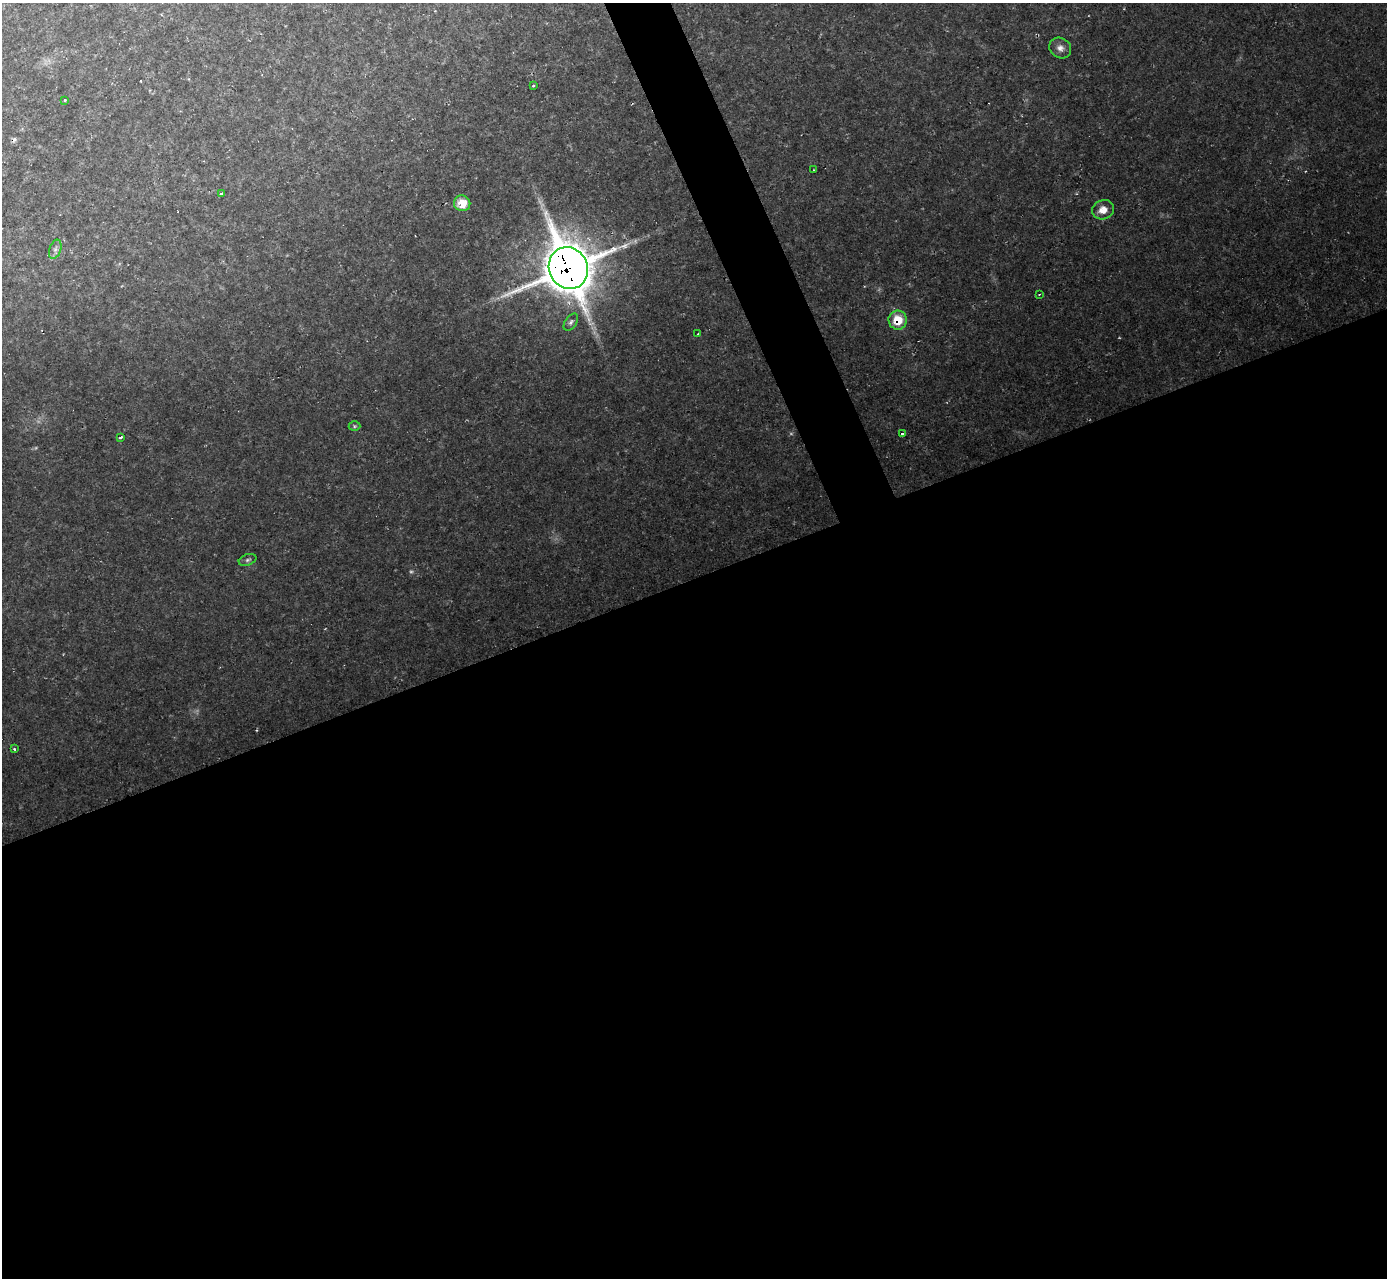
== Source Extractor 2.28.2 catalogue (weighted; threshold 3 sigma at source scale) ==
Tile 15 of 4 x 4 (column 3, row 4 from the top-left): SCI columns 2773-4157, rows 150-1425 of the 5545 x 5530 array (HDU 1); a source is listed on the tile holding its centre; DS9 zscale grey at full resolution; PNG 1389 x 1280 px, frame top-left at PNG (2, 3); each listed source drawn as its Kron ellipse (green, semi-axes under 4 px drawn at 4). Shown black and unused: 57% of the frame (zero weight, under 2 of 3 exposures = <1% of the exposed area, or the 3 px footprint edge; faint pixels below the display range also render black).
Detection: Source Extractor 2.28.2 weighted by HDU 2 'WHT'; one run over the whole footprint, this tile lists its part. Background 0.0366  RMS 0.0071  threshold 0.0319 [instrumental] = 3 sigma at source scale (4.5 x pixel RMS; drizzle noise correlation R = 1.50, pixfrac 1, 0.05/0.05 arcsec/px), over >= 5 px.
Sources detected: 25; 5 too faint to see at this stretch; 2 cosmic-ray / hot-pixel residue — neither listed nor drawn; the other 18 listed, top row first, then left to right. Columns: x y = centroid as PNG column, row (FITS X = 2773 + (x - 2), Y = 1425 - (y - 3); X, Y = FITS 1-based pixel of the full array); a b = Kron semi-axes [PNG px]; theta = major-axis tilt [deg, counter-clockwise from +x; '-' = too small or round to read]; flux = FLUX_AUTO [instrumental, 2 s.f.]
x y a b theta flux
1060 48 11 10 - 4.6
533 86 3 3 - 1.9
64 100 3 3 - 3.6
814 170 3 3 - 1.3
222 194 3 3 - 1.5
462 203 8 8 - 12
1103 210 11 9 20 7.7
55 249 10 6 69 2.6
568 268 21 19 -65 3100
1039 294 3 2 - 0.76
898 320 9 9 - 18
571 322 10 5 55 2.3
698 334 2 2 - 0.64
354 426 6 5 - 1.2
902 434 3 3 - 2
121 437 3 3 - 2.7
248 560 9 5 18 1.9
14 749 3 3 - 1.1
Overlapping masked pixels (flux is a lower limit): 2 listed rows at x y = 568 268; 898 320